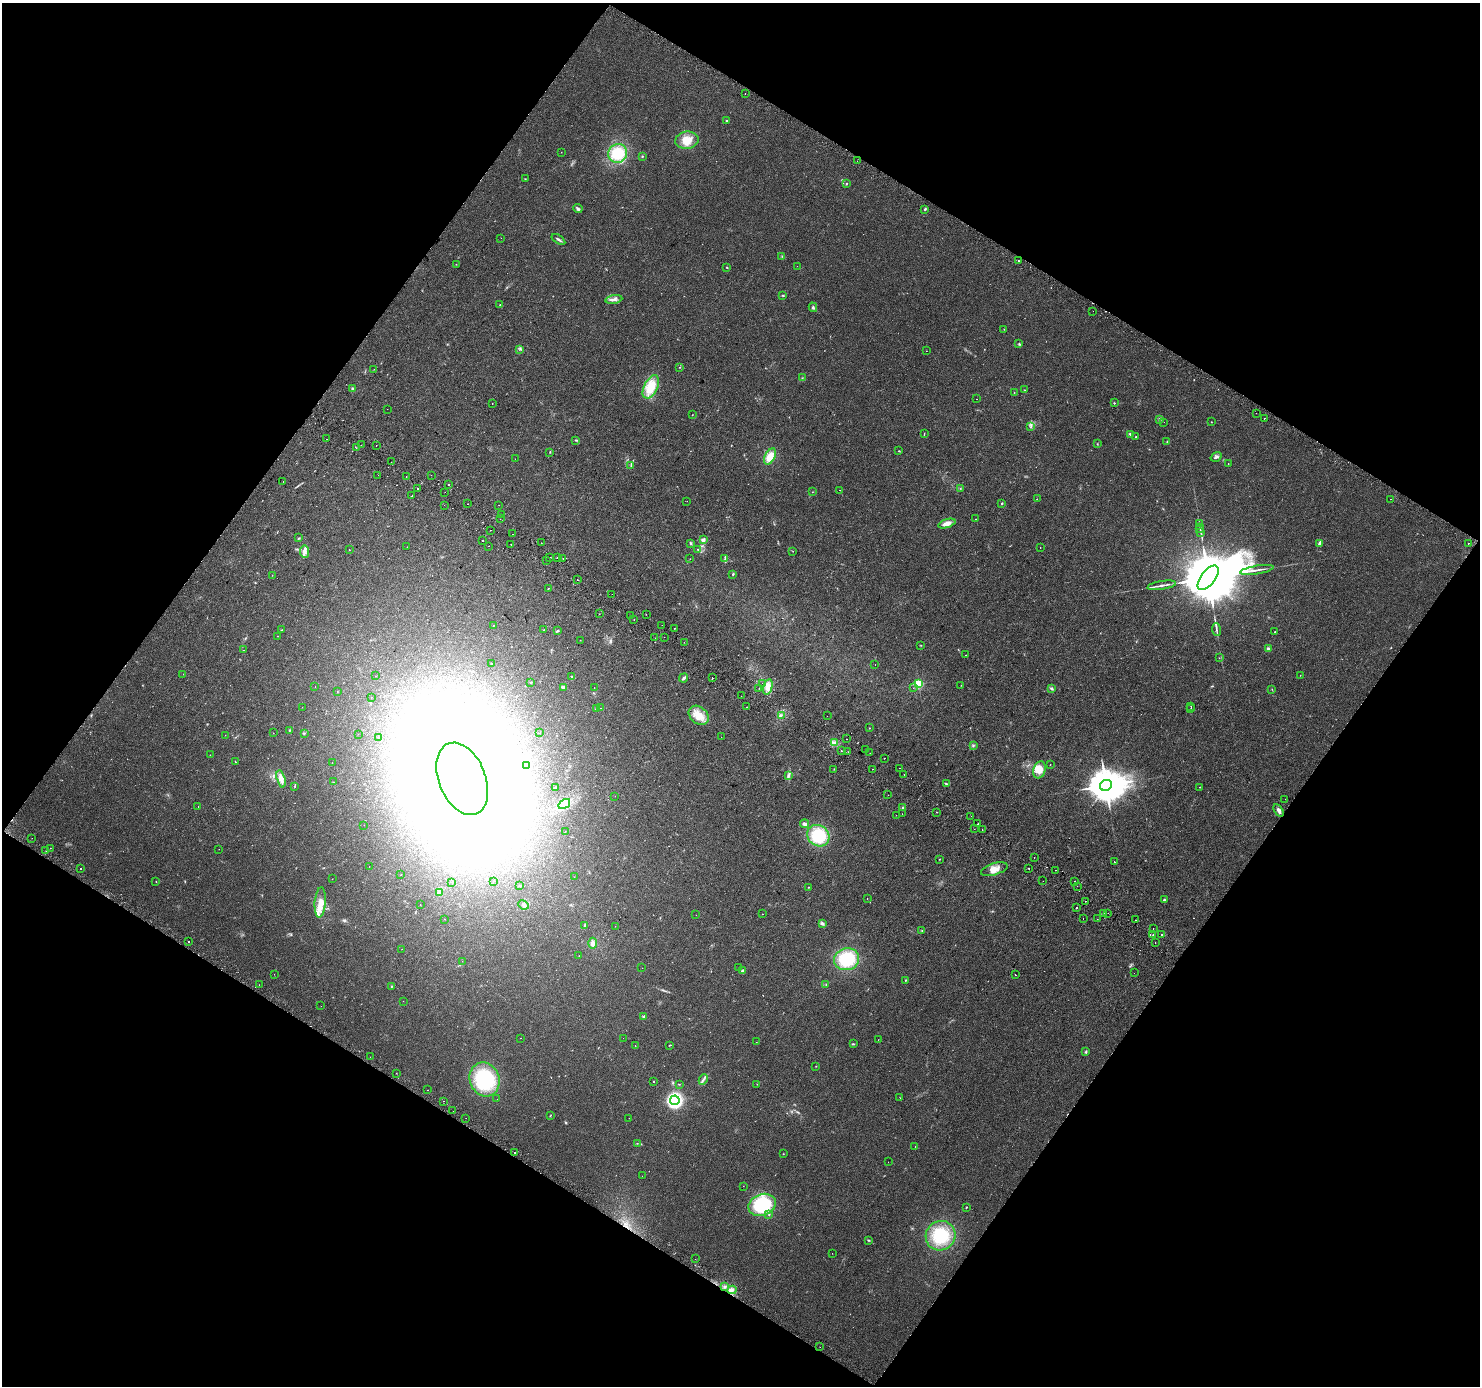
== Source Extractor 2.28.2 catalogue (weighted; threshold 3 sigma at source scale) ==
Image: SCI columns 26-5935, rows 224-5756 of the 5967 x 6046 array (HDU 1 of 3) = the unmasked area's bounding box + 8 px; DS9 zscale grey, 4 x 4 block average (1 PNG px = mean of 4 x 4 image px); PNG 1482 x 1388 px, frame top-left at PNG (2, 3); each listed source drawn as its Kron ellipse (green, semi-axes under 4 px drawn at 4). Shown black and unused: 48% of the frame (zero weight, under 2 of 3 exposures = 2% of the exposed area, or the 3 px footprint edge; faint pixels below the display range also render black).
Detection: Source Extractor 2.28.2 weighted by HDU 2 'WHT'. Background 0.0422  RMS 0.0063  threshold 0.0285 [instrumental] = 3 sigma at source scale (4.5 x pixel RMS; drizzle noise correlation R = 1.50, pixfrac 1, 0.0396/0.0396 arcsec/px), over >= 5 px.
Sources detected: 389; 8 too faint to see at this stretch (4 x 4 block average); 13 inside a brighter object's white glare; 18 cosmic-ray / hot-pixel residue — neither listed nor drawn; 7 coinciding with a brighter row at this scale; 8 inside a brighter listed object's ellipse — not listed separately; the other 335 listed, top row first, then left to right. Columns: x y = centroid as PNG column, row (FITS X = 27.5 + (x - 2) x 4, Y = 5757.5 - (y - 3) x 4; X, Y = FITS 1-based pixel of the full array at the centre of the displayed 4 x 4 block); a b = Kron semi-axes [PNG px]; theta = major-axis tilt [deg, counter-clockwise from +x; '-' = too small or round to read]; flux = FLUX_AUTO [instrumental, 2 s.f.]
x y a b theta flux
745 93 2 2 - 1.1
727 121 2 2 - 13
687 140 12 8 8 49
561 152 2 2 - 0.84
618 153 9 9 - 120
642 156 2 2 - 1.3
857 161 2 2 - 1.6
525 179 2 2 - 0.96
846 183 2 2 - 2.2
578 209 5 3 - 7.1
925 209 2 2 - 4.5
501 238 2 2 - 1.2
558 239 8 2 -36 6.3
782 256 2 2 - 1.7
1018 261 2 2 - 3.5
456 264 2 2 - 1.1
797 266 2 2 - 0.62
727 267 2 2 - 4.4
783 295 4 2 - 2.4
614 299 8 3 9 13
500 305 2 2 - 2.4
813 307 5 2 - 5.2
1093 311 2 2 - 2.2
1004 329 2 2 - 0.8
1019 343 2 2 - 1.3
520 349 2 2 - 2.6
926 351 2 2 - 0.84
680 367 2 2 - 1.6
374 369 2 2 - 0.96
802 378 2 2 - 1.4
651 387 12 6 64 81
352 389 3 2 - 4.9
1025 390 2 2 - 1.3
1014 392 2 2 - 1.1
976 399 2 2 - 1.6
1114 403 2 2 - 3
492 404 2 2 - 1.2
387 409 2 2 - 1.1
1256 413 2 2 - 5.5
692 415 2 2 - 1.1
1264 418 2 2 - 11
1160 419 3 3 - 4.8
1164 422 2 2 - 0.65
1211 422 2 2 - 1.1
1031 427 3 2 - 2.4
924 434 2 2 - 1.4
1130 434 3 2 - 4.5
1136 437 2 2 - 2.2
327 439 2 2 - 0.77
576 440 3 2 - 2.6
1167 442 2 2 - 1.9
1097 444 2 2 - 1.9
361 445 2 2 - 0.76
376 445 2 2 - 0.94
356 448 2 2 - 1.1
899 451 2 2 - 1.8
550 452 2 2 - 1.8
770 456 8 5 62 51
1216 457 6 3 34 9.2
515 459 2 2 - 0.45
391 462 2 2 - 0.71
1228 463 2 2 - 1.1
631 466 2 2 - 2.4
378 475 2 2 - 5.3
431 475 2 2 - 1.3
406 477 2 2 - 1.4
283 481 2 2 - 1.3
448 485 2 2 - 4.5
417 488 2 2 - 180
960 488 2 2 - 1.6
840 490 2 2 - 0.85
445 492 2 2 - 5.7
812 492 2 2 - 1.1
412 496 2 2 - 1.9
1037 499 2 2 - 0.89
1390 499 2 2 - 4.5
687 501 2 2 - 0.59
1002 503 2 2 - 3.3
468 504 2 2 - 2.4
444 505 2 2 - 1.6
499 505 2 2 - 2.9
501 515 3 2 - 2
500 519 2 2 - 0.97
975 519 2 2 - 1.2
1199 523 2 2 - 1.3
947 524 9 3 18 25
1200 528 4 2 - 4.9
490 530 2 2 - 4.4
1201 533 4 2 - 4.1
512 534 2 2 - 2.5
299 538 2 2 - 1.7
482 540 2 2 - 2.8
703 540 3 2 - 12
541 543 2 2 - 0.64
691 543 3 2 - 4.4
1320 543 4 2 - 3.8
1469 543 2 2 - 2.3
511 544 2 2 - 3.8
488 546 2 2 - 5
407 547 2 2 - 1.2
1040 547 2 2 - 1.8
697 549 2 2 - 1.7
349 550 2 2 - 1.8
793 551 2 2 - 0.85
305 552 6 4 -84 15
549 557 2 2 - 3.2
557 558 2 2 - 8.2
563 558 2 2 - 3.5
690 559 2 2 - 0.97
725 559 4 2 - 5.4
546 560 2 2 - 2.9
1257 570 17 2 9 20
733 574 3 2 - 2.7
272 575 2 2 - 0.73
1208 578 14 7 53 57000
577 580 2 2 - 5.2
1162 585 14 2 9 13
548 588 3 2 - 1.3
612 594 2 2 - 1
599 614 2 2 - 3.6
646 614 2 2 - 1.3
630 615 2 2 - 0.92
634 619 2 2 - 5.8
494 625 2 2 - 1.4
662 625 2 2 - 1
674 628 2 2 - 10
1216 629 6 2 -82 6.6
282 630 2 2 - 1.1
543 630 2 2 - 1.6
558 631 3 2 - 2.7
1275 631 2 2 - 13
277 636 2 2 - 1
664 637 2 2 - 16
655 638 2 2 - 2.4
580 640 2 2 - 0.83
684 642 2 2 - 1.5
921 645 2 2 - 1.4
1268 649 4 3 - 8
243 650 2 2 - 0.83
966 655 2 2 - 2
1219 658 2 2 - 0.95
492 663 2 2 - 0.93
875 665 2 2 - 0.64
183 674 2 2 - 0.74
1300 675 2 2 - 2.3
375 676 2 2 - 0.71
572 677 4 2 - 2.8
684 678 5 2 - 8.7
712 678 2 2 - 4.5
531 682 2 2 - 1.7
763 683 2 2 - 1.7
918 684 2 2 - 390
961 685 2 2 - 1
315 687 2 2 - 1.1
564 687 3 3 - 8.8
768 687 8 4 74 23
594 688 2 2 - 0.6
759 688 2 2 - 2.1
913 688 2 2 - 1.6
1051 688 3 2 - 4.3
1272 689 2 2 - 1.1
337 692 2 2 - 3.3
741 696 2 2 - 1
371 697 2 2 - 1.1
1191 706 2 2 - 1.4
302 707 2 2 - 0.57
746 707 2 2 - 1.2
600 708 2 2 - 0.53
1191 708 2 2 - 0.78
596 709 2 2 - 15
699 715 11 8 -41 49
781 715 2 2 - 2
827 716 2 2 - 1.4
869 728 2 2 - 1.2
289 730 3 2 - 2.6
273 733 2 2 - 1.1
304 733 2 2 - 1.8
540 733 2 2 - 0.83
358 734 2 2 - 0.61
225 735 2 2 - 0.89
378 737 2 2 - 0.79
721 737 2 2 - 0.79
846 739 2 2 - 7.7
834 743 3 3 - 7.4
973 746 2 2 - 2.9
865 749 2 2 - 0.86
841 751 2 2 - 7.9
848 752 2 2 - 0.75
870 753 2 2 - 0.83
210 755 2 2 - 0.56
884 758 2 2 - 2.2
235 762 3 2 - 1.9
332 762 2 2 - 0.62
1050 765 2 2 - 1.1
526 766 2 2 - 2.6
899 768 2 2 - 34
834 769 2 2 - 1.4
873 769 2 2 - 2.1
1039 770 9 6 73 39
904 774 2 2 - 3.1
788 776 3 2 - 5.5
281 779 9 3 -75 26
462 779 38 23 -68 8600
333 782 2 2 - 0.69
946 784 3 2 - 2.5
1106 785 6 5 - 12000
295 786 2 2 - 1.6
555 787 2 2 - 1
1200 787 2 2 - 1.2
888 795 2 2 - 1
615 796 2 2 - 0.58
1285 799 2 2 - 1.4
564 804 6 3 34 15
198 807 2 2 - 0.78
903 808 2 2 - 1.4
1279 810 7 3 -56 12
937 812 2 2 - 3.8
902 814 2 2 - 0.64
896 815 2 2 - 0.85
971 816 2 2 - 3.7
805 824 4 3 - 13
978 824 2 2 - 16
364 825 2 2 - 0.61
974 829 2 2 - 1.6
982 829 2 2 - 2.6
565 831 2 2 - 0.85
818 836 11 10 - 160
32 838 2 2 - 1.1
50 848 2 2 - 0.75
219 849 2 2 - 0.89
46 851 2 2 - 4
1034 857 2 2 - 2.1
939 859 2 2 - 1.4
1114 862 2 2 - 5.2
369 867 2 2 - 0.6
1029 868 2 2 - 2.9
81 869 2 2 - 2.1
994 869 14 6 17 33
1056 870 2 2 - 1.4
401 875 2 2 - 0.97
574 877 2 2 - 0.48
332 879 2 2 - 0.7
493 881 2 2 - 0.64
1043 881 2 2 - 3.4
1075 881 2 2 - 5.7
156 882 2 2 - 1.1
452 882 2 2 - 0.9
520 886 2 2 - 1.9
1077 886 2 2 - 1.7
808 887 2 2 - 1.4
439 893 4 3 - 11
867 899 2 2 - 1.6
1164 900 2 2 - 5.6
1086 901 2 2 - 2.8
320 902 15 5 85 37
420 904 2 2 - 0.88
524 905 6 3 -25 11
1076 908 2 2 - 31
1103 913 2 2 - 2.1
1108 913 2 2 - 1.4
763 914 2 2 - 0.93
696 915 2 2 - 0.69
1083 918 2 2 - 3.4
444 919 2 2 - 0.61
1097 919 2 2 - 1.3
1136 920 2 2 - 3
822 923 3 3 - 5.8
585 926 3 2 - 5.4
615 926 2 2 - 0.58
1153 929 2 2 - 7.7
922 930 3 2 - 2.5
1162 934 2 2 - 21
1153 935 2 2 - 4.2
188 941 2 2 - 5.6
592 943 5 3 - 15
1155 943 2 2 - 1.3
402 949 2 2 - 0.54
579 956 2 2 - 0.92
847 959 12 11 - 170
462 961 2 2 - 0.67
642 968 2 2 - 1.4
739 968 2 2 - 0.65
742 971 3 2 - 5.8
1134 973 2 2 - 0.43
274 974 2 2 - 0.67
1015 975 2 2 - 3.2
905 980 2 2 - 1.9
826 984 2 2 - 1.5
259 985 2 2 - 0.59
391 986 2 2 - 2.7
403 1001 2 2 - 0.76
321 1006 2 2 - 0.56
644 1017 4 2 - 4.7
521 1038 2 2 - 0.67
623 1038 2 2 - 0.91
878 1040 2 2 - 0.66
756 1042 2 2 - 0.71
853 1044 2 2 - 1.7
670 1045 3 2 - 2
635 1046 2 2 - 1.2
1086 1052 3 2 - 3.8
370 1057 2 2 - 2.8
816 1066 2 2 - 1.1
396 1073 2 2 - 2.3
485 1080 17 15 -67 270
703 1080 5 2 - 6.3
653 1081 2 2 - 2
679 1084 2 2 - 0.98
757 1084 2 2 - 1
427 1090 2 2 - 0.6
900 1098 2 2 - 1.4
497 1099 2 2 - 1.1
675 1100 5 5 - 540
444 1101 2 2 - 0.95
453 1111 2 2 - 6.2
551 1115 2 2 - 1.2
466 1118 2 2 - 1.7
629 1118 2 2 - 0.73
637 1143 2 2 - 1.4
915 1146 2 2 - 0.93
515 1153 2 2 - 4.9
783 1154 2 2 - 1.4
888 1162 2 2 - 2.2
642 1176 2 2 - 0.72
743 1186 2 2 - 0.62
762 1205 14 11 21 230
966 1207 2 2 - 2.1
769 1215 2 2 - 4.1
941 1236 15 14 - 150
868 1240 3 2 - 3.6
832 1253 2 2 - 0.65
695 1259 2 2 - 0.83
724 1287 3 2 - 3.5
732 1290 4 3 - 11
820 1347 2 2 - 0.8
Diffuse or blended objects may show on this block-average render without a row.